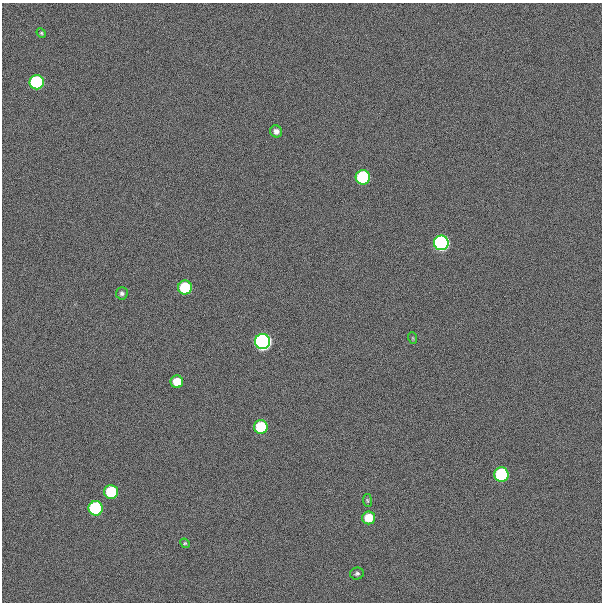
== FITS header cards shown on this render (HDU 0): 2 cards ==
NAXIS1  =                  600
NAXIS2  =                  600

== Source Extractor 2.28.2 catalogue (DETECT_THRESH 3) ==
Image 600 x 600 px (HDU 0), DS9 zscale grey, 1 PNG px = 1 image px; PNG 604 x 604 px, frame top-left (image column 1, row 600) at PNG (2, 3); each listed source drawn as its Kron ellipse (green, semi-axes under 4 px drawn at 4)
Background 300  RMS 19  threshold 57.7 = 3 sigma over >= 5 px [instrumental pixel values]
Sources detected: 18; all 18 listed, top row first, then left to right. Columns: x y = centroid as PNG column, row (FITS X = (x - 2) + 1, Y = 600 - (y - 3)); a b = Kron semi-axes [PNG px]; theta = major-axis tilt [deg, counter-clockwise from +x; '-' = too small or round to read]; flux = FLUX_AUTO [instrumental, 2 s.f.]
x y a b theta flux
41 33 5 4 - 1.7e+03
37 82 7 7 - 2.1e+05
276 131 6 6 - 5.9e+03
363 177 7 7 - 2.1e+05
441 243 7 7 - 6.2e+05
185 287 7 7 - 8.8e+04
122 293 6 6 - 3.3e+03
413 338 6 3 -71 1.3e+03
263 341 7 7 - 1.1e+06
177 382 6 6 - 2.9e+04
261 427 7 7 - 7.3e+04
501 475 7 7 - 2.0e+05
111 492 7 7 - 9.7e+04
367 500 6 4 -82 1.7e+03
96 508 7 7 - 2.2e+05
369 518 6 6 - 3.1e+04
185 543 5 4 - 1.7e+03
357 574 7 6 - 3.2e+03